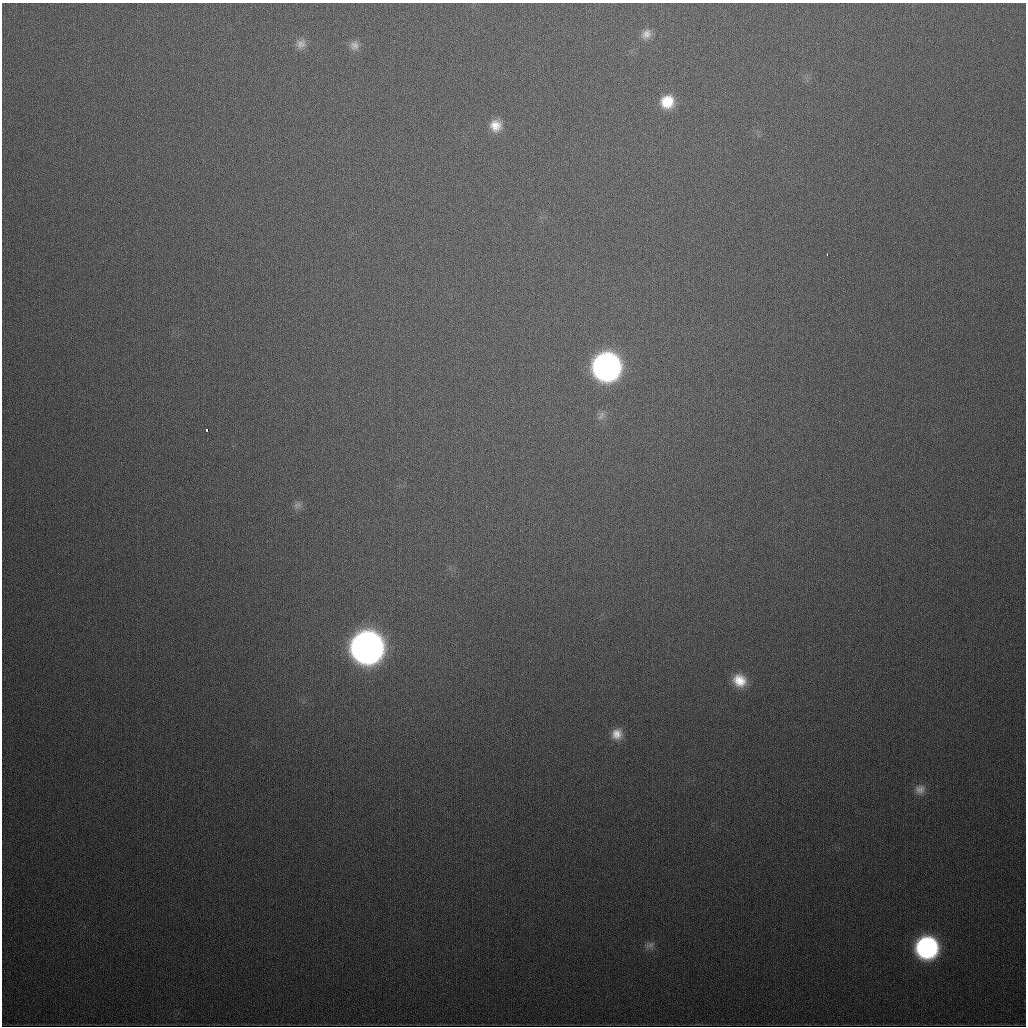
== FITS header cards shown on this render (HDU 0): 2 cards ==
NAXIS1  =                 1024
NAXIS2  =                 1024

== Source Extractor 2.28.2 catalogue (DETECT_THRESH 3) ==
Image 1024 x 1024 px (HDU 0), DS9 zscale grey, 1 PNG px = 1 image px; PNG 1028 x 1028 px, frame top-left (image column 1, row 1024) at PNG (2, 3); no overlay
Background 428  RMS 15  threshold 46.5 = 3 sigma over >= 5 px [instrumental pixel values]
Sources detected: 16; all 16 listed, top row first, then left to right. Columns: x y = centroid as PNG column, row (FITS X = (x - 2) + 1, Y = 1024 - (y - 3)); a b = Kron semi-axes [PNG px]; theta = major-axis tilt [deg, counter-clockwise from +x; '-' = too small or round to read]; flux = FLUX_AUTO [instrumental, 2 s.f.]
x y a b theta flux
646 34 13 11 41 8.3e+03
301 44 13 12 - 8.3e+03
354 45 13 12 - 7.7e+03
667 102 15 14 - 2.7e+04
496 125 15 14 - 1.6e+04
827 254 3 2 - 1.5e+03
606 367 17 16 - 7.6e+05
601 415 15 7 61 5.9e+03
207 430 3 3 - 1.2e+04
297 505 11 8 28 4.6e+03
367 647 17 17 - 1.7e+06
739 680 15 13 -34 2.1e+04
617 734 14 12 56 1.2e+04
920 789 14 12 25 8.7e+03
650 945 13 8 18 4.9e+03
927 947 15 15 - 2.8e+05